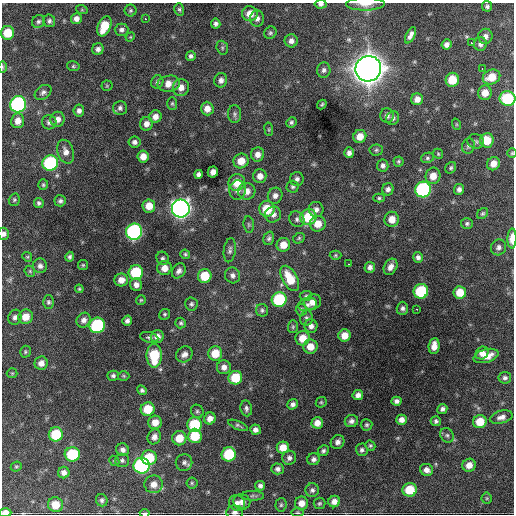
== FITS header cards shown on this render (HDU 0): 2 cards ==
NAXIS1  =                  512 / Axis length
NAXIS2  =                  512 / Axis length

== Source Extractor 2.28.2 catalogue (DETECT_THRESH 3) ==
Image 512 x 512 px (HDU 0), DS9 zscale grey, 1 PNG px = 1 image px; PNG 516 x 516 px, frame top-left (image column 1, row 512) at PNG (2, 3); each listed source drawn as its Kron ellipse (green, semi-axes under 4 px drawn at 4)
Background 1480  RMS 41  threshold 122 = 3 sigma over >= 5 px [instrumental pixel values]
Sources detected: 245; all 245 listed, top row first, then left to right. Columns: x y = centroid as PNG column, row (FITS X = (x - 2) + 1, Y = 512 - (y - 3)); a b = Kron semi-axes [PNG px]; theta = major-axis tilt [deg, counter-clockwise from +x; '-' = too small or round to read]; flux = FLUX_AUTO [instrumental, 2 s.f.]
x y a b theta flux
321 4 6 4 5 8.1e+03
365 4 19 6 1 2.0e+04
487 6 5 5 - 6.3e+03
179 9 6 5 - 4.9e+03
82 10 6 4 -18 2.8e+03
131 10 6 6 - 4.9e+03
250 14 7 7 - 3.2e+04
76 19 5 5 - 1.4e+04
146 19 3 2 - 3.2e+03
257 19 8 7 - 1.1e+04
38 21 7 6 - 6.5e+03
49 21 6 6 - 7.0e+03
216 24 5 4 - 7.5e+03
104 26 10 6 67 6.6e+04
122 30 7 6 - 9.5e+03
8 33 7 6 - 5.7e+04
270 33 6 5 - 5.4e+03
411 35 9 4 64 1.2e+04
485 36 7 7 - 1.2e+04
130 37 5 4 - 2.5e+03
291 41 6 6 - 1.3e+04
472 43 2 2 - 2.1e+03
446 44 5 5 - 1.1e+04
480 44 6 6 - 1.1e+04
222 48 7 5 -71 5.6e+03
98 49 6 5 - 1.0e+04
191 56 5 5 - 7.5e+03
73 66 6 5 - 4.2e+03
2 67 5 3 - 3.4e+03
482 68 3 2 - 2.6e+03
368 69 13 12 - 4.9e+06
324 70 7 6 - 8.5e+03
491 77 9 7 23 4.9e+04
221 80 7 6 - 1.1e+04
452 80 7 6 - 5.8e+04
157 82 7 6 - 6.2e+03
169 84 11 8 11 2.5e+04
107 86 5 5 - 3.6e+03
181 87 8 8 - 2.1e+04
43 92 9 6 37 9.1e+03
485 93 7 7 - 2.7e+04
417 99 6 6 - 1.7e+04
507 99 8 7 - 1.6e+05
172 103 6 5 - 4.4e+03
18 104 8 8 - 4.7e+05
322 104 5 3 - 3.9e+03
120 108 7 7 - 9.0e+03
207 108 7 6 - 2.1e+04
79 111 6 5 - 1.0e+04
235 114 9 6 -90 7.3e+03
387 115 7 6 - 9.8e+03
155 117 6 6 - 1.6e+04
393 118 7 6 - 8.4e+03
58 119 7 7 - 1.7e+04
18 121 7 6 - 2.1e+04
49 122 7 7 - 1.0e+04
291 122 5 5 - 5.8e+03
146 124 7 6 - 1.5e+04
456 124 6 3 -72 2.9e+03
269 129 7 3 -82 3.4e+03
360 136 7 6 - 3.0e+04
487 140 7 7 - 5.2e+04
476 141 8 7 - 7.2e+03
134 142 6 5 - 8.7e+03
468 146 8 6 75 7.2e+03
376 150 6 5 - 5.2e+03
66 152 12 8 -71 1.9e+04
349 153 5 4 - 1.1e+04
512 153 5 5 - 3.4e+03
258 154 7 6 - 1.8e+04
438 154 5 4 - 3.4e+03
143 156 6 5 - 2.4e+04
427 158 6 5 - 5.3e+03
241 161 7 7 - 3.6e+04
398 161 5 5 - 4.2e+03
50 163 8 7 - 2.7e+05
493 164 7 6 - 2.4e+04
383 166 6 5 - 9.3e+03
451 168 6 5 - 5.1e+03
213 172 5 5 - 1.6e+04
198 174 4 4 - 8.3e+03
260 176 7 7 - 1.8e+04
433 176 8 7 - 3.1e+04
297 179 7 6 - 9.4e+03
237 182 8 8 - 4.5e+04
43 185 5 5 - 4.2e+03
293 187 6 6 - 6.7e+03
388 189 6 5 - 9.5e+03
423 189 8 7 - 4.0e+05
459 189 5 5 - 9.8e+03
238 190 10 8 78 1.5e+04
247 191 9 8 - 2.5e+04
275 196 8 7 - 1.3e+04
379 198 6 4 0 4.4e+03
14 200 6 5 - 4.6e+03
60 201 6 5 - 6.9e+03
39 203 5 5 - 5.8e+03
149 206 6 6 - 3.3e+04
181 209 9 9 - 1.6e+06
267 209 8 7 - 7.5e+04
316 209 7 7 - 1.2e+04
483 213 6 5 - 4.6e+03
273 214 8 7 - 1.4e+04
308 217 8 7 - 9.9e+04
297 219 8 7 - 8.6e+03
392 219 7 7 - 3.1e+04
318 224 8 7 - 3.3e+04
467 224 6 5 - 6.0e+03
249 225 8 5 -84 5.3e+03
134 232 8 8 - 5.5e+05
4 234 6 5 - 9.9e+03
269 238 7 5 71 6.5e+03
299 238 6 5 - 4.4e+03
512 238 10 4 89 3.2e+04
283 245 7 6 - 3.0e+04
499 247 8 7 - 1.0e+04
230 250 12 6 82 9.1e+03
185 254 5 4 - 4.3e+03
335 255 6 4 2 3.8e+03
27 257 5 4 - 3.2e+03
70 257 5 4 - 5.9e+03
418 257 5 5 - 8.7e+03
163 258 6 6 - 6.9e+03
349 264 3 2 - 2.6e+03
83 265 5 5 - 3.9e+03
40 266 7 7 - 1.0e+04
370 267 5 5 - 1.1e+04
390 267 8 6 60 1.6e+04
164 268 7 7 - 2.4e+04
30 271 6 5 - 3.9e+03
179 271 8 6 55 1.1e+04
136 272 7 7 - 1.5e+05
233 275 8 7 - 1.0e+04
205 276 7 6 - 7.0e+04
290 278 14 7 -60 6.4e+04
121 280 7 6 - 2.1e+04
136 285 6 6 - 1.4e+04
79 289 4 4 - 3.7e+03
421 291 7 7 - 1.7e+05
460 292 6 6 - 4.3e+04
306 296 6 5 - 4.8e+03
141 300 5 5 - 3.5e+03
279 300 7 7 - 1.8e+05
48 302 6 5 - 5.8e+03
312 302 9 7 25 2.1e+04
191 304 6 6 - 6.2e+03
307 305 9 6 11 1.1e+04
402 308 6 6 - 7.7e+03
416 309 3 2 - 3.4e+03
262 310 6 6 - 5.9e+03
301 310 6 6 - 6.0e+03
165 314 6 5 - 4.6e+03
15 317 7 6 - 9.0e+03
25 317 7 7 - 3.1e+04
306 318 7 6 - 6.7e+03
84 320 8 6 53 1.3e+04
127 321 5 4 - 8.9e+03
181 323 5 5 - 5.5e+03
97 325 8 7 - 2.7e+05
311 326 6 6 - 1.2e+04
293 327 6 5 - 4.0e+03
345 335 6 6 - 3.0e+04
157 336 6 6 - 1.9e+04
149 337 9 5 -13 6.8e+03
303 338 7 7 - 3.6e+04
434 346 8 5 84 2.3e+04
310 347 7 7 - 3.2e+04
25 352 6 5 - 4.3e+03
215 353 7 7 - 4.8e+04
482 353 7 6 - 1.6e+04
184 354 9 7 37 1.5e+04
154 356 12 7 90 1.2e+05
486 356 13 6 15 3.0e+04
41 363 7 6 - 1.8e+04
224 367 7 7 - 1.5e+04
12 373 5 5 - 3.5e+03
113 376 6 5 - 6.5e+03
124 376 6 5 - 3.7e+03
235 378 7 6 - 8.0e+04
505 378 6 6 - 7.7e+03
142 390 5 4 - 6.6e+03
358 395 5 5 - 1.3e+04
396 401 5 4 - 9.1e+03
321 402 6 5 - 4.2e+03
293 404 5 5 - 8.9e+03
246 408 8 5 -81 7.8e+03
148 409 7 6 - 6.7e+04
442 409 5 5 - 8.5e+03
197 411 7 6 - 5.5e+03
501 417 12 6 15 1.5e+04
210 418 6 5 - 1.7e+04
401 420 5 5 - 1.6e+04
351 421 6 6 - 1.0e+04
436 421 5 5 - 5.7e+03
155 422 7 6 - 2.7e+04
480 422 7 6 - 4.9e+04
317 423 6 5 - 2.2e+04
195 424 7 7 - 1.3e+05
238 425 10 4 -23 5.5e+03
367 425 6 5 - 4.9e+03
255 430 5 5 - 1.2e+04
56 434 7 7 - 1.1e+05
447 435 7 6 - 6.7e+03
195 436 7 7 - 8.0e+04
154 437 7 6 - 1.5e+04
179 438 7 7 - 4.8e+04
338 442 7 6 - 1.2e+04
370 445 5 4 - 4.6e+03
283 448 6 6 - 3.5e+04
123 450 6 6 - 1.2e+04
362 450 6 6 - 7.3e+03
323 451 5 5 - 6.7e+03
72 454 8 7 - 1.4e+05
229 454 7 7 - 1.3e+05
149 458 7 7 - 8.0e+04
289 458 7 7 - 9.8e+03
314 459 6 6 - 8.4e+03
122 460 7 7 - 7.4e+03
114 461 5 4 - 3.9e+03
184 462 8 8 - 9.8e+03
469 465 7 6 - 2.2e+04
16 466 5 5 - 4.0e+03
142 466 8 8 - 5.1e+05
278 469 6 5 - 9.3e+03
427 470 7 6 - 1.5e+04
64 473 6 5 - 1.3e+04
192 483 5 5 - 4.3e+03
154 484 9 9 - 2.3e+04
260 486 5 5 - 8.1e+03
312 490 7 6 - 7.8e+03
410 490 7 7 - 7.1e+04
253 496 11 4 -2 6.6e+03
487 498 5 5 - 3.7e+03
102 500 6 6 - 6.9e+03
334 501 6 5 - 1.7e+04
242 502 8 7 - 1.6e+04
237 503 8 7 - 1.4e+04
302 503 6 6 - 2.2e+04
319 503 6 5 - 4.8e+03
55 505 7 7 - 4.1e+04
281 505 6 5 - 5.4e+03
235 512 8 6 0 1.1e+04
5 513 6 4 1 2.7e+04
145 513 5 2 - 5.5e+03
297 513 6 3 0 3.2e+03
At the frame edge (FLAGS 8, measured only in part): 10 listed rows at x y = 321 4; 365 4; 2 67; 507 99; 512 153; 4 234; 512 238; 235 512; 5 513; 145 513